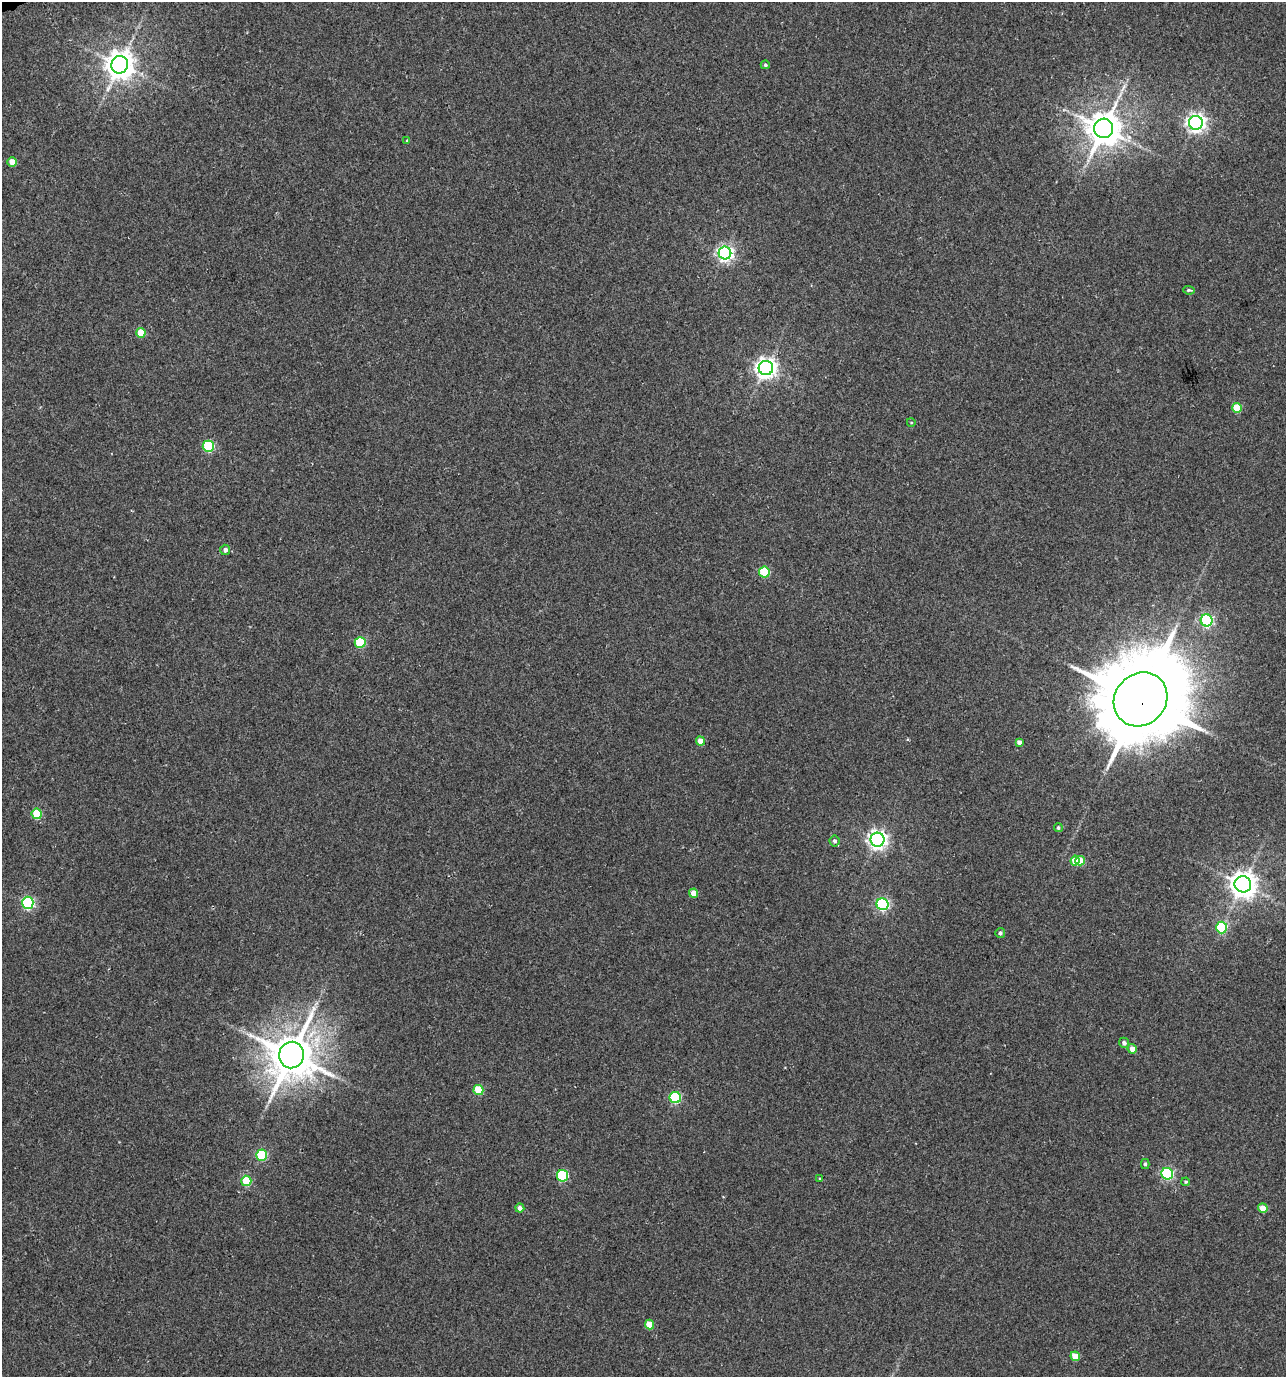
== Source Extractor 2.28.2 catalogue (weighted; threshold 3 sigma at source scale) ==
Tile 11 of 4 x 4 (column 3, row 3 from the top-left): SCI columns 2701-3984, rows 1378-2752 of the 5346 x 5507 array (HDU 1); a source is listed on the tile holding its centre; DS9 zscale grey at full resolution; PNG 1288 x 1379 px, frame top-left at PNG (2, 2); each listed source drawn as its Kron ellipse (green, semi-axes under 4 px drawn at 4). Shown black and unused: <1% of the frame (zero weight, under 3 of 4 exposures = <1% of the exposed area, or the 3 px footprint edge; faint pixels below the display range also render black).
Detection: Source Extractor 2.28.2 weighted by HDU 2 'WHT'; one run over the whole footprint, this tile lists its part. Background 0.0212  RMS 0.0066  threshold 0.0299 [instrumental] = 3 sigma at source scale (4.5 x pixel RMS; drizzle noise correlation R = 1.50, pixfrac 1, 0.0396/0.0396 arcsec/px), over >= 5 px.
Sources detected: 48; all 48 listed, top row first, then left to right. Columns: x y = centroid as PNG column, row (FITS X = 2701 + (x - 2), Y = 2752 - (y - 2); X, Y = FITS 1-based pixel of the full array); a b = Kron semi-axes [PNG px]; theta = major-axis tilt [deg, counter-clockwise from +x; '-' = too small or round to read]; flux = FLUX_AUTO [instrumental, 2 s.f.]
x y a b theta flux
120 65 9 8 - 940
765 65 4 4 - 1.2
1196 123 7 7 - 320
1104 128 9 9 - 1500
407 141 4 3 - 0.77
12 162 4 4 - 8.2
725 253 6 6 - 210
1189 290 6 3 -6 1.1
141 333 5 4 - 14
766 368 7 7 - 400
1237 408 5 5 - 17
911 422 4 3 - 0.52
208 446 5 5 - 52
225 550 5 5 - 2.4
764 572 5 5 - 37
1207 620 6 6 - 110
360 642 5 5 - 39
1140 699 28 25 47 8000
700 741 4 4 - 6.3
1019 742 4 4 - 2.5
37 814 5 5 - 26
1058 828 4 4 - 1.1
877 840 7 7 - 300
835 841 5 5 - 1.6
1075 861 5 4 - 13
1080 861 5 4 - 12
1243 884 8 8 - 750
694 893 4 4 - 7.5
28 903 6 6 - 97
882 904 6 6 - 110
1222 928 6 5 - 52
1000 933 5 5 - 1.8
1124 1043 5 5 - 2.2
1132 1049 4 4 - 5.2
291 1055 13 12 - 2700
478 1090 5 5 - 20
675 1098 6 5 - 60
261 1155 5 5 - 48
1145 1164 5 4 - 1
1167 1174 6 5 - 90
562 1176 6 5 - 44
820 1179 4 3 - 0.72
246 1181 5 5 - 29
1186 1182 4 3 - 0.84
520 1208 4 4 - 3.4
1263 1208 5 4 - 10
649 1325 5 4 - 13
1075 1356 5 4 - 13
Overlapping masked pixels (flux is a lower limit): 1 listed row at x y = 1140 699